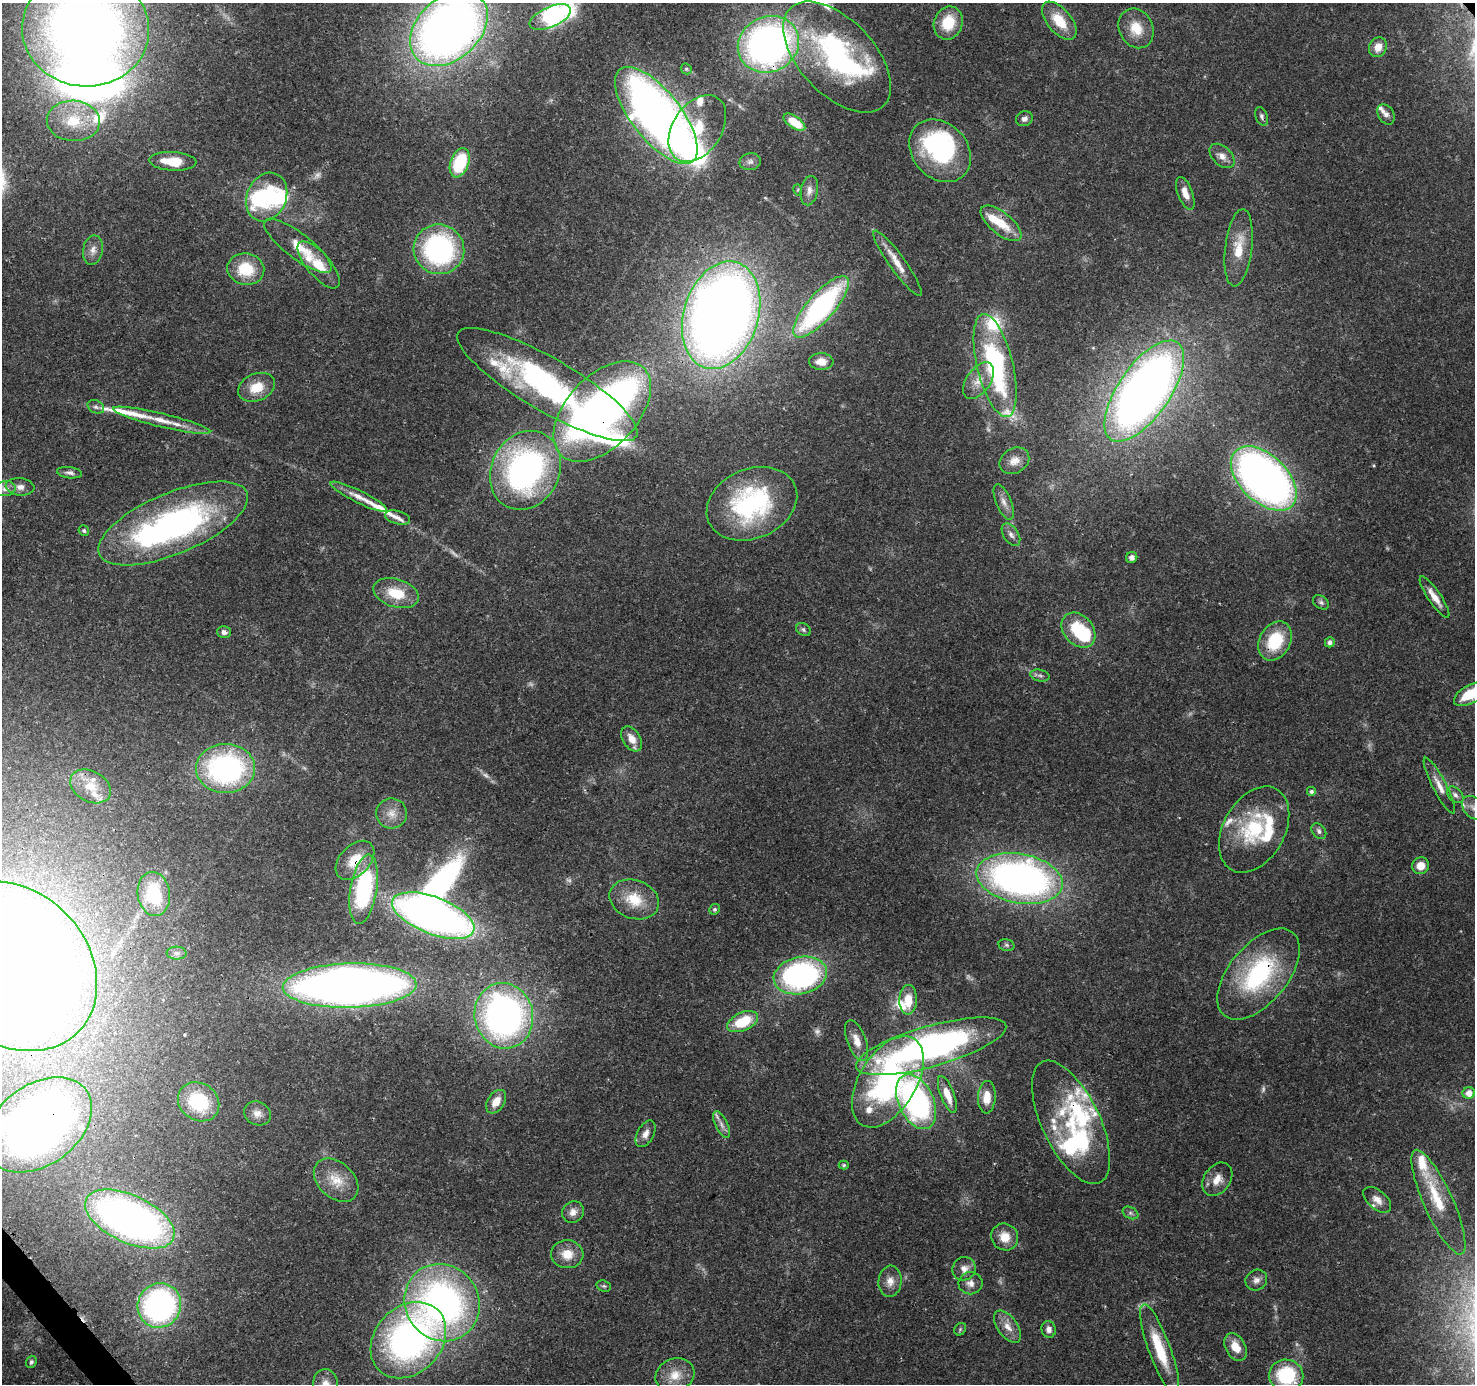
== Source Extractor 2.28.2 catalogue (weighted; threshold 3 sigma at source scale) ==
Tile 7 of 4 x 4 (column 3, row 2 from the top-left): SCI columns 3039-4511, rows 2974-4355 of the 6088 x 6013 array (HDU 1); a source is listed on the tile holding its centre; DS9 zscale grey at full resolution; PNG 1477 x 1386 px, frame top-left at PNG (2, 3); each listed source drawn as its Kron ellipse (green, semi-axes under 4 px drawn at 4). Shown black and unused: <1% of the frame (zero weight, under 3 of 4 exposures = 8% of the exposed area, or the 3 px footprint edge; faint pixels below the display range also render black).
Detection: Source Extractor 2.28.2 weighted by HDU 2 'WHT'; one run over the whole footprint, this tile lists its part. Background 0.0917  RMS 0.0036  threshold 0.0164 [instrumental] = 3 sigma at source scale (4.5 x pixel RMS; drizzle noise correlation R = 1.50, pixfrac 1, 0.0396/0.0396 arcsec/px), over >= 5 px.
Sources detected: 191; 12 too faint to see at this stretch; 10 inside a brighter object's white glare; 2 long thin detections or spike segments (spike, bleed or trail) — neither listed nor drawn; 30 inside a brighter listed object's ellipse — not listed separately; the other 137 listed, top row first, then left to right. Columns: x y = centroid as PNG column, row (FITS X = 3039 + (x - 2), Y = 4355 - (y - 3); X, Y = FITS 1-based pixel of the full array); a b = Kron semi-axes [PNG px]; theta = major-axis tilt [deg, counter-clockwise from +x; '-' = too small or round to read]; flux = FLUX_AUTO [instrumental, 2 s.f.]
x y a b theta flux
550 17 22 10 24 95
1059 21 23 12 -50 10
948 23 17 14 70 12
1136 28 20 17 -63 8.4
86 29 63 57 -6 430
449 29 44 31 42 340
768 44 31 27 26 170
1378 47 10 8 62 4.5
837 57 68 37 -46 84
686 69 6 5 - 0.61
1386 114 11 7 -58 1.7
656 115 59 24 -52 310
1262 116 10 6 -69 1.1
1024 119 9 7 24 1.5
73 121 26 20 -3 16
794 122 12 6 -35 8.3
697 128 37 24 56 18
940 151 34 27 -47 58
1222 156 15 9 -43 3.1
173 161 23 9 -3 11
750 162 11 8 12 1.7
460 163 15 9 69 24
798 190 6 3 -74 0.44
809 191 15 8 78 2.3
1185 193 17 7 -69 4.1
267 197 25 19 66 30
1001 223 25 11 -39 10
298 246 41 12 -37 9.3
1239 248 39 13 83 11
439 249 25 25 - 68
93 250 15 10 79 3
897 263 40 8 -54 6.2
319 265 29 12 -49 9.4
246 269 18 15 -9 14
821 307 39 13 49 78
721 315 55 37 73 520
821 362 12 8 -1 4.1
995 365 53 18 -76 64
978 381 21 12 56 5.6
547 384 103 26 -30 100
257 387 19 13 22 8.3
1144 391 59 26 55 390
96 407 9 6 -27 1.2
602 411 60 35 47 300
162 420 50 7 -14 8.5
1014 461 16 12 32 3.8
525 470 41 34 62 120
69 473 13 5 -6 1.5
1264 478 39 23 -44 220
20 487 14 8 -6 2.9
5 489 10 7 8 2.3
359 497 31 6 -26 4.5
1004 502 19 7 -67 2.9
752 504 47 34 23 55
397 517 13 6 -16 1.8
173 523 80 30 23 120
84 531 5 5 - 0.76
1011 535 13 7 -57 2
1132 557 6 5 - 1.8
396 593 23 14 -17 12
1434 597 24 6 -56 4.6
1321 602 9 6 -36 1.1
803 629 8 6 -35 1
1078 630 19 14 -47 18
224 632 7 6 - 1.3
1275 641 21 15 61 18
1330 642 5 4 - 1.4
1040 676 10 6 -13 1.1
1471 694 18 9 27 14
632 739 14 9 -57 4.2
225 768 29 24 0 83
90 786 21 15 -29 8.5
1439 786 31 7 -62 4.1
1311 792 5 5 - 1
1455 795 10 6 -45 1.4
1473 808 13 9 -50 2.9
392 813 15 15 - 4.8
1254 830 46 31 61 33
1319 831 9 6 -52 1.3
355 860 23 15 46 9.8
1421 866 8 8 - 4.7
1020 879 44 24 -10 200
364 889 35 13 81 47
154 894 22 16 -81 18
634 899 25 19 -20 11
715 909 5 5 - 0.75
433 916 43 18 -21 240
1006 945 8 6 -16 0.86
177 953 10 6 -1 1.5
11 966 94 76 -44 1000
1258 974 54 29 50 49
800 975 27 18 12 88
350 986 67 22 2 390
908 1000 15 9 89 7.2
504 1016 33 29 -77 160
743 1022 16 9 24 15
857 1041 21 9 -70 4.6
931 1046 78 20 16 150
888 1082 50 28 59 83
1469 1093 6 6 - 3.2
947 1094 19 6 -69 6
987 1097 16 9 87 5.8
199 1102 22 18 -35 22
496 1102 13 8 56 4.6
916 1102 29 17 -66 93
257 1113 14 11 -27 3.1
1071 1122 67 29 -64 38
39 1125 59 40 36 320
721 1125 14 6 -64 2
646 1134 14 8 61 2.7
844 1165 5 4 - 0.54
1217 1179 18 13 54 5
336 1180 25 17 -43 8.9
1377 1200 16 9 -40 3.1
1438 1202 57 14 -66 16
573 1212 11 10 - 2.6
1130 1213 8 5 -27 1
130 1219 48 23 -25 220
1005 1237 14 13 - 5.8
567 1254 16 14 -6 6.2
964 1269 12 11 - 3.3
1256 1280 11 10 - 2.2
890 1281 15 11 85 3.7
970 1283 12 11 - 3
604 1286 7 5 -20 0.75
442 1303 39 36 -56 150
159 1305 22 21 - 100
1008 1327 18 10 -54 4.3
960 1329 7 5 47 0.71
1049 1329 8 7 - 2.1
408 1340 42 33 46 130
1236 1347 15 9 -61 5.8
1160 1349 48 11 -70 17
31 1362 6 5 - 0.88
675 1375 20 16 21 7.2
1286 1376 17 16 - 26
325 1384 15 12 -85 4.1
Overlapping masked pixels (flux is a lower limit): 17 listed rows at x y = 449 29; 768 44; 837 57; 1001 223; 1144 391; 602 411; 162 420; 1264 478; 1275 641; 225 768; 355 860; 1258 974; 350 986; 1071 1122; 39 1125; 442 1303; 408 1340
Isophote crosses this tile's border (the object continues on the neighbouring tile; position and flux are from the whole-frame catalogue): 9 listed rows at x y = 550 17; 86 29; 449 29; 1471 694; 1473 808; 11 966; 39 1125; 1286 1376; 325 1384